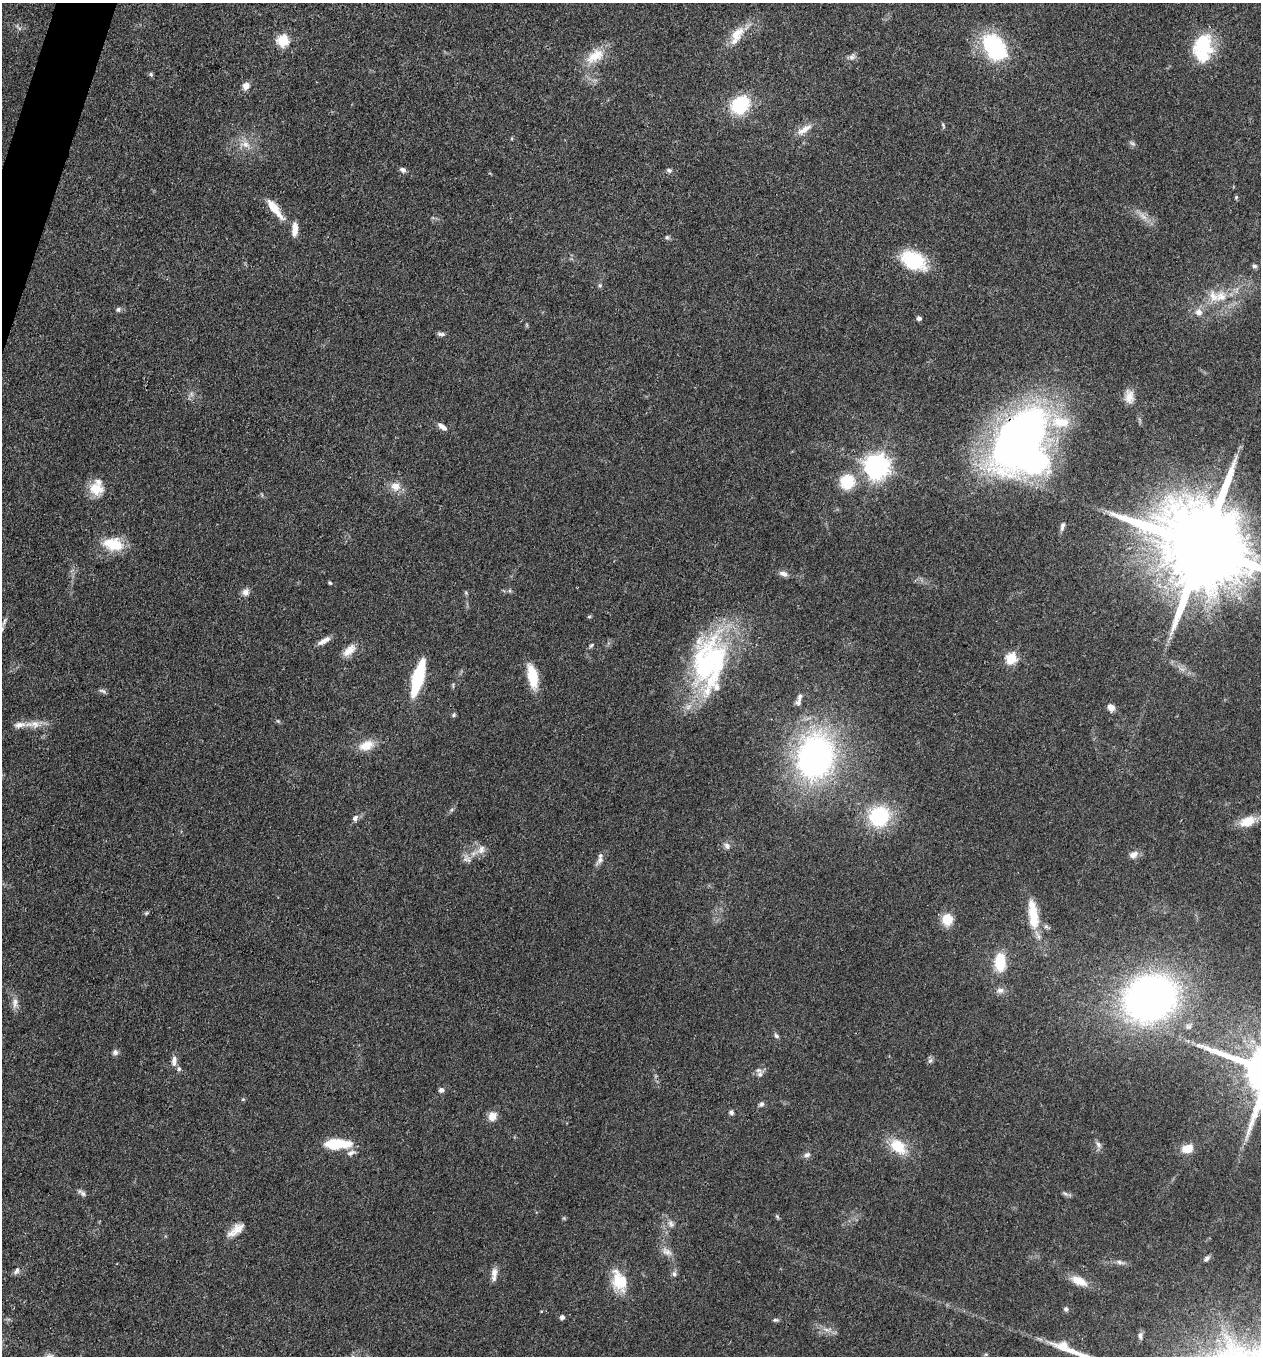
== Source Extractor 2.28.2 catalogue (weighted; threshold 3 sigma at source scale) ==
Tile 11 of 4 x 4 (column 3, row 3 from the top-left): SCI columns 2648-3906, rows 1356-2709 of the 5425 x 5418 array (HDU 1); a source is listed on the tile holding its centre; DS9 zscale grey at full resolution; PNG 1263 x 1358 px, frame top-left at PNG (2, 3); no overlay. Shown black and unused: <1% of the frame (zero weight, under 3 of 4 exposures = <1% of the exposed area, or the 3 px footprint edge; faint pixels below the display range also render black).
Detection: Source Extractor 2.28.2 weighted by HDU 2 'WHT'; one run over the whole footprint, this tile lists its part. Background 0.0712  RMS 0.0054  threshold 0.0241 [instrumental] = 3 sigma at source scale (4.5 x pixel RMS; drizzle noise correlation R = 1.50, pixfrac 1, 0.05/0.05 arcsec/px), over >= 5 px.
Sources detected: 120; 1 inside a brighter object's white glare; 1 long thin detection or spike segment (spike, bleed or trail) — not listed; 8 inside a brighter listed object's ellipse — not listed separately; the other 110 listed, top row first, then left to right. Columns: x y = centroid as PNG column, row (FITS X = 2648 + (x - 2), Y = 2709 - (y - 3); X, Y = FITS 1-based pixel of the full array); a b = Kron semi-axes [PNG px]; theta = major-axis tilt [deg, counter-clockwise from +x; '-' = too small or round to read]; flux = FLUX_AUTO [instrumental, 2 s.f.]
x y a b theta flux
737 34 25 14 48 11
283 40 6 6 - 49
1203 45 27 22 78 30
994 47 33 21 -54 49
595 56 27 15 35 13
852 57 10 8 38 2.1
151 74 6 5 - 0.92
246 86 9 8 - 3.3
740 105 18 14 40 33
943 125 8 3 -64 0.74
804 129 22 8 33 5.6
1133 143 9 5 -37 1.3
245 144 16 9 -17 5.6
403 170 8 6 -23 1.8
669 170 8 6 -19 1.3
1236 197 5 4 - 0.65
275 209 31 8 -52 9.8
1143 216 14 7 -47 3.9
295 229 16 6 86 5.3
667 237 5 5 - 0.95
913 260 26 17 -27 32
1254 266 7 6 - 1.2
600 285 5 5 - 0.9
1221 296 19 16 5 12
118 309 7 6 - 1.4
1199 312 10 9 - 3.6
919 318 4 4 - 1.9
441 334 10 5 -5 1.5
1129 397 18 11 -87 5.2
442 427 13 6 -33 3
1020 437 65 37 57 360
877 466 8 8 - 490
847 482 13 12 - 21
396 486 12 11 - 5.6
96 489 20 15 -19 9.6
1062 526 11 5 75 1.7
113 544 25 15 -10 16
1203 547 28 20 -25 13000
783 574 12 6 -19 2.7
330 583 4 4 - 0.68
246 592 10 9 - 2.7
466 593 6 4 -19 0.66
589 617 6 4 2 0.66
4 621 14 4 65 1.8
324 641 19 6 30 3.7
591 645 8 4 52 0.94
349 650 20 10 43 6.1
1011 658 6 6 - 41
709 663 71 39 85 96
532 676 25 10 -79 16
418 678 28 8 75 46
102 691 11 5 -13 1.4
800 697 9 5 74 1.8
1111 707 9 8 - 3.3
454 715 6 4 29 0.88
278 721 6 4 -44 0.77
35 724 15 9 -14 5.3
19 725 17 8 9 4.3
366 746 19 12 24 8.6
815 757 44 35 77 170
879 816 17 15 42 49
355 818 10 7 62 2.1
1247 821 19 11 22 10
727 846 9 7 -56 2.1
481 850 13 10 57 4.4
1133 855 12 9 31 3.3
465 859 11 7 5 2.5
600 860 16 7 59 3
1033 916 35 13 -82 17
947 919 10 9 - 13
1000 962 20 12 90 17
1000 990 11 8 4 2.6
1150 998 41 34 26 280
15 1003 14 7 87 3.3
776 1036 8 6 -46 1.3
115 1052 8 7 - 1.8
174 1061 14 7 85 3.2
930 1061 7 6 - 1.5
179 1069 7 5 -77 1.3
760 1074 10 8 82 2.5
441 1090 7 6 - 1.6
243 1099 6 3 19 0.61
761 1104 7 6 - 1.4
731 1112 7 6 - 1.4
492 1116 11 10 - 4.9
334 1144 24 14 -2 13
1098 1145 10 7 -58 2
898 1147 23 15 -41 15
1187 1149 9 7 13 10
807 1155 9 7 22 2
83 1194 10 6 -48 1.7
1065 1194 10 5 -24 1.4
777 1216 7 4 -58 0.79
671 1224 12 7 -53 2.6
236 1230 25 10 38 6.6
667 1252 16 9 -30 4
1207 1258 8 5 47 1.5
1120 1262 12 5 -16 2
16 1271 11 6 58 1.8
494 1272 14 8 84 3.9
674 1274 8 6 -87 1.6
619 1281 28 17 -68 16
1079 1281 22 10 -25 8
1066 1309 7 6 - 1.2
562 1317 5 4 - 2.1
775 1320 8 5 0 1
826 1330 9 4 -9 2
1140 1335 10 6 -87 1.8
1063 1346 25 12 -17 9.7
986 1354 6 3 18 0.61
Overlapping masked pixels (flux is a lower limit): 1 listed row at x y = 1020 437
Isophote crosses this tile's border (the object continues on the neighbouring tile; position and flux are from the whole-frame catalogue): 1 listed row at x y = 1203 547